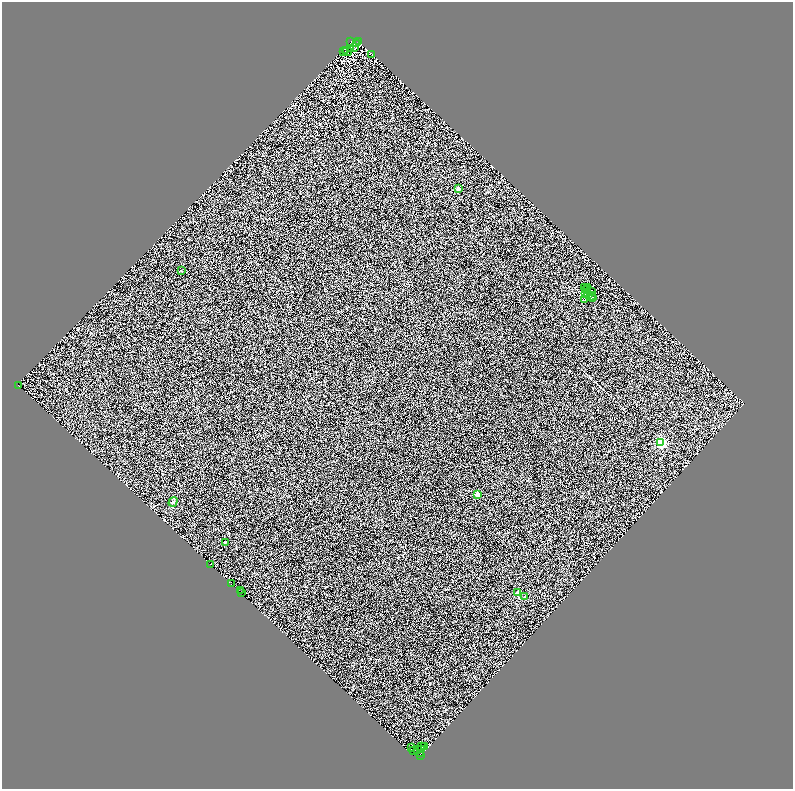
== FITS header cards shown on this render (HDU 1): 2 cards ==
NAXIS1  =                 1581
NAXIS2  =                 1574

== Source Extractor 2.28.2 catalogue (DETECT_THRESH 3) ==
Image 1581 x 1574 px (HDU 1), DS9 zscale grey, zoomed out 1/2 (1 PNG px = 2 x 2 image px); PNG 795 x 791 px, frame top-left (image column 1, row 1574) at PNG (2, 2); each listed source drawn as its Kron ellipse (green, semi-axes under 4 px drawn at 4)
Background 0.548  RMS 1.1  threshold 3.19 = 3 sigma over >= 5 px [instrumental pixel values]
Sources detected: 78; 39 cannot appear on this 1/2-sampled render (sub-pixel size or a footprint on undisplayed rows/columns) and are neither listed nor drawn; the other 39 listed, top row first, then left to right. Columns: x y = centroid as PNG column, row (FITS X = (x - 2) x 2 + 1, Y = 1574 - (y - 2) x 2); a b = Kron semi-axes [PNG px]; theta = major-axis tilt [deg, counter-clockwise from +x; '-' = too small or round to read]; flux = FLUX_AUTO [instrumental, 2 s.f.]
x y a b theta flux
351 42 4 2 - 540
358 42 3 1 - 390
357 44 3 1 - 46
355 48 2 1 - 56
351 49 2 1 - 64
345 51 2 1 - 68
347 51 5 2 - 160
343 52 2 1 - 57
372 54 2 1 - 59
458 189 2 2 - 2300
181 270 2 1 - 120
587 287 2 1 - 51
584 288 2 1 - 53
587 289 2 1 - 47
592 292 3 2 - 81
585 294 2 1 - 50
588 295 3 2 - 80
591 296 4 1 - 54
592 298 2 1 - 94
585 299 2 1 - 220
19 386 2 1 - 230
661 443 3 3 - 35000
477 494 2 2 - 3200
173 502 5 4 - 360
225 542 3 2 - 120
211 564 2 1 - 290
231 584 2 1 - 2500
240 590 2 2 - 2400
241 592 2 1 - 170
518 593 2 2 - 4100
525 596 2 2 - 610
422 746 3 1 - 70
424 747 2 1 - 25
411 748 3 1 - 4700
413 750 2 1 - 1100
417 750 2 1 - 1300
421 750 2 1 - 1700
421 753 2 1 - 2300
421 755 2 1 - 1400
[39 sub-pixel or undisplayed-footprint detections neither listed nor drawn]